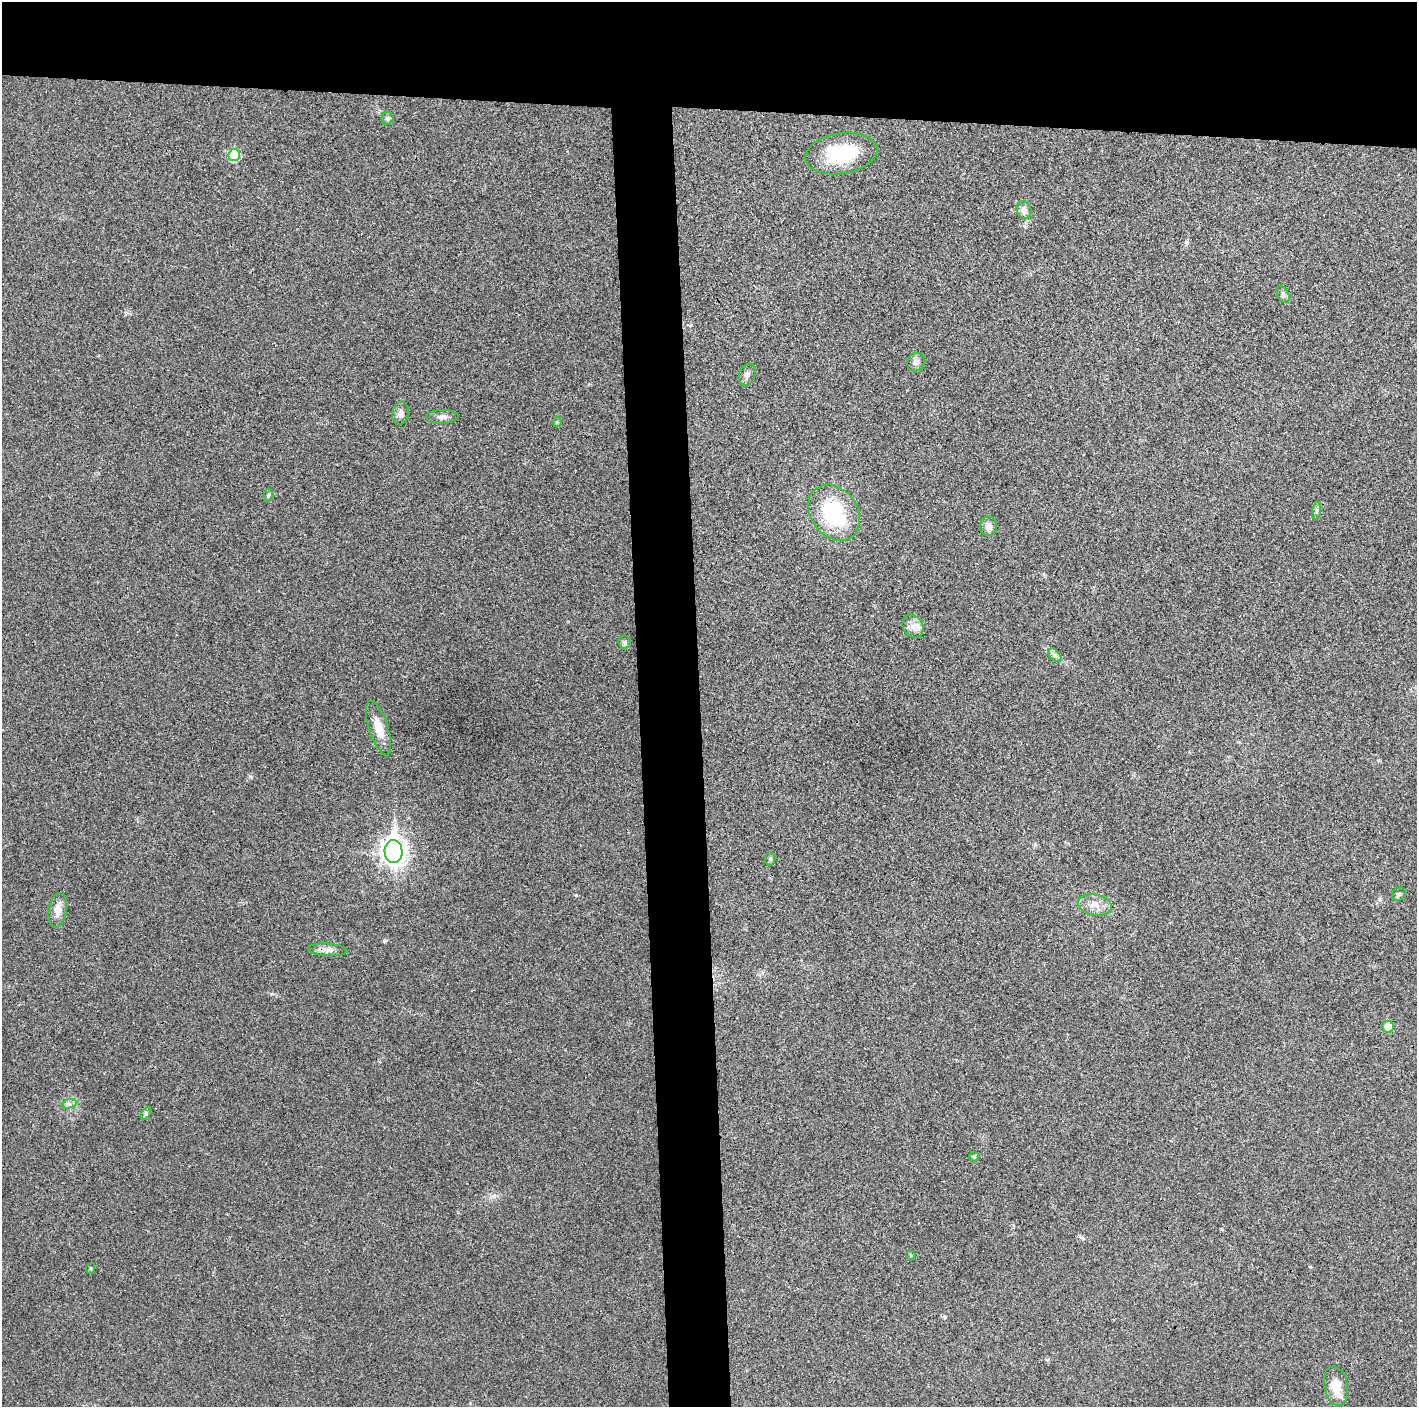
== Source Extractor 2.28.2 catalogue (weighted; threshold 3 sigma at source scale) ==
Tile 2 of 3 x 3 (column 2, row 1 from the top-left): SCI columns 1417-2831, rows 2815-4219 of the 4248 x 4222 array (HDU 1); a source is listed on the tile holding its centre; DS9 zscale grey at full resolution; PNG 1419 x 1409 px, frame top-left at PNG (2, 2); each listed source drawn as its Kron ellipse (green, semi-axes under 4 px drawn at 4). Shown black and unused: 12% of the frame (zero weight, under 3 of 4 exposures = <1% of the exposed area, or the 3 px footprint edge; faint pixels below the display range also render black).
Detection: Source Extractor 2.28.2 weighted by HDU 2 'WHT'; one run over the whole footprint, this tile lists its part. Background 0.0197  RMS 0.0056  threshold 0.0251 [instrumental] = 3 sigma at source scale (4.5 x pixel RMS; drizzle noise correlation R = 1.50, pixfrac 1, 0.05/0.05 arcsec/px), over >= 5 px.
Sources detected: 31; all 31 listed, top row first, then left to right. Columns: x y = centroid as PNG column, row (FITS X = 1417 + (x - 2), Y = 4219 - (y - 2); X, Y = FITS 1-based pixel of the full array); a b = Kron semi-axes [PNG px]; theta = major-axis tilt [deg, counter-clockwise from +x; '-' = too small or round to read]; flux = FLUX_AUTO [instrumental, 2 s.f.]
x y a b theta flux
387 118 6 6 - 1.5
841 153 36 20 8 32
234 155 6 5 - 25
1024 210 9 7 -72 2.9
1283 294 9 6 -64 1.6
916 362 9 8 - 2.3
747 375 11 8 68 2.1
401 413 11 8 79 2.8
442 417 16 7 3 2.6
557 422 5 5 - 0.64
268 495 6 4 87 0.84
1317 511 9 4 82 1.3
834 513 30 23 -53 40
988 526 10 8 82 3.1
913 626 12 10 -59 4
624 642 6 6 - 1.2
1055 655 8 5 -45 1.7
379 728 28 9 -72 9.2
393 852 11 9 -89 460
770 859 6 5 - 0.97
1399 894 7 6 - 1.1
1095 905 17 10 -11 5.6
58 910 17 9 80 5.7
328 950 19 6 -4 3.3
1388 1027 6 5 - 9.2
69 1104 7 4 18 1.5
146 1113 7 4 59 0.88
974 1157 5 4 - 0.73
911 1255 5 4 - 0.61
91 1268 6 3 71 0.59
1336 1386 20 11 -79 9.2
Unlisted compact peaks at least as high as the median listed source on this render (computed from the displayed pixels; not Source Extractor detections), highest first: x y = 576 895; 384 941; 945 1317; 1310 1267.